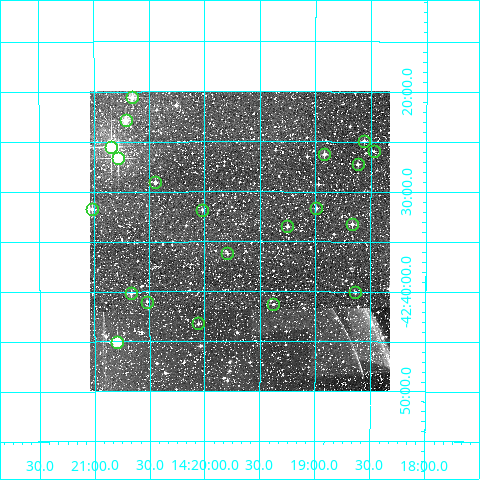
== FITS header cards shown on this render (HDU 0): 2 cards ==
NAXIS1  =                  300
NAXIS2  =                  300

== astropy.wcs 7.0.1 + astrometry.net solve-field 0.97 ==
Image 300 x 300 px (HDU 0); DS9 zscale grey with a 90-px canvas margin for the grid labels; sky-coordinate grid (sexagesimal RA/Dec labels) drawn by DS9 from the SOLVED WCS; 21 Tycho-2 reference stars matched to detected sources circled (green)
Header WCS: RA---TAN/DEC--TAN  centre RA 14:19:41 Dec -42:35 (214.92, -42.58 deg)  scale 6 arcsec/px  FOV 30.0' x 30.0'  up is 0 deg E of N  parity normal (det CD < 0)
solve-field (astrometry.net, Tycho-2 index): VERIFIED the header's WCS against the Tycho-2 star catalogue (verified at 2 index scales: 11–21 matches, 0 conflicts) and refined it, rather than solving blind
Solved WCS: RA---TAN-SIP/DEC--TAN-SIP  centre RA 14:19:41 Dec -42:35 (214.92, -42.58 deg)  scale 6 arcsec/px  FOV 30.0' x 30.0'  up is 0 deg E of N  parity normal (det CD < 0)
The solver's refit moves the header's centre by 0.91 arcsec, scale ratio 0.9999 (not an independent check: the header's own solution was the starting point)
Tycho-2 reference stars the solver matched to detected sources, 21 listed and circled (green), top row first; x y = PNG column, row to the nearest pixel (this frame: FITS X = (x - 90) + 1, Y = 300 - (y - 91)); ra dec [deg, ICRS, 3 dp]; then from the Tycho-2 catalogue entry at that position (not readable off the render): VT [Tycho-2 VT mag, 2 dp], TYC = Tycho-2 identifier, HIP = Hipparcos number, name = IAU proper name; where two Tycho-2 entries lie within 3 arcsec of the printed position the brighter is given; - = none
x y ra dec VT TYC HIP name
132 97 215.163 -42.343 9.76 7813-2960-1 - -
126 120 215.178 -42.381 9.38 7813-2915-1 - -
364 141 214.640 -42.415 10.83 7812-915-1 - -
111 147 215.211 -42.425 7.20 7813-3603-1 70120 -
374 151 214.618 -42.432 11.62 7812-673-1 - -
324 154 214.730 -42.438 10.48 7812-1107-1 - -
118 158 215.196 -42.444 8.88 7813-3585-1 70111 -
358 164 214.654 -42.454 10.98 7812-489-1 - -
155 182 215.112 -42.484 11.05 7813-667-1 - -
316 208 214.748 -42.527 10.94 7812-131-1 - -
92 209 215.255 -42.529 10.17 7813-664-1 - -
202 210 215.005 -42.530 11.10 7813-42-1 - -
352 224 214.666 -42.554 11.39 7812-469-1 - -
287 226 214.813 -42.558 10.93 7812-372-1 - -
227 253 214.949 -42.603 11.69 7812-171-1 - -
355 292 214.658 -42.668 11.36 7812-316-1 - -
131 293 215.167 -42.669 10.80 7813-106-1 - -
147 302 215.130 -42.684 11.36 7813-263-1 - -
273 304 214.844 -42.688 11.21 7812-806-1 - -
198 323 215.015 -42.720 11.45 7813-59-1 - -
117 342 215.198 -42.750 9.22 7813-889-1 70112 -